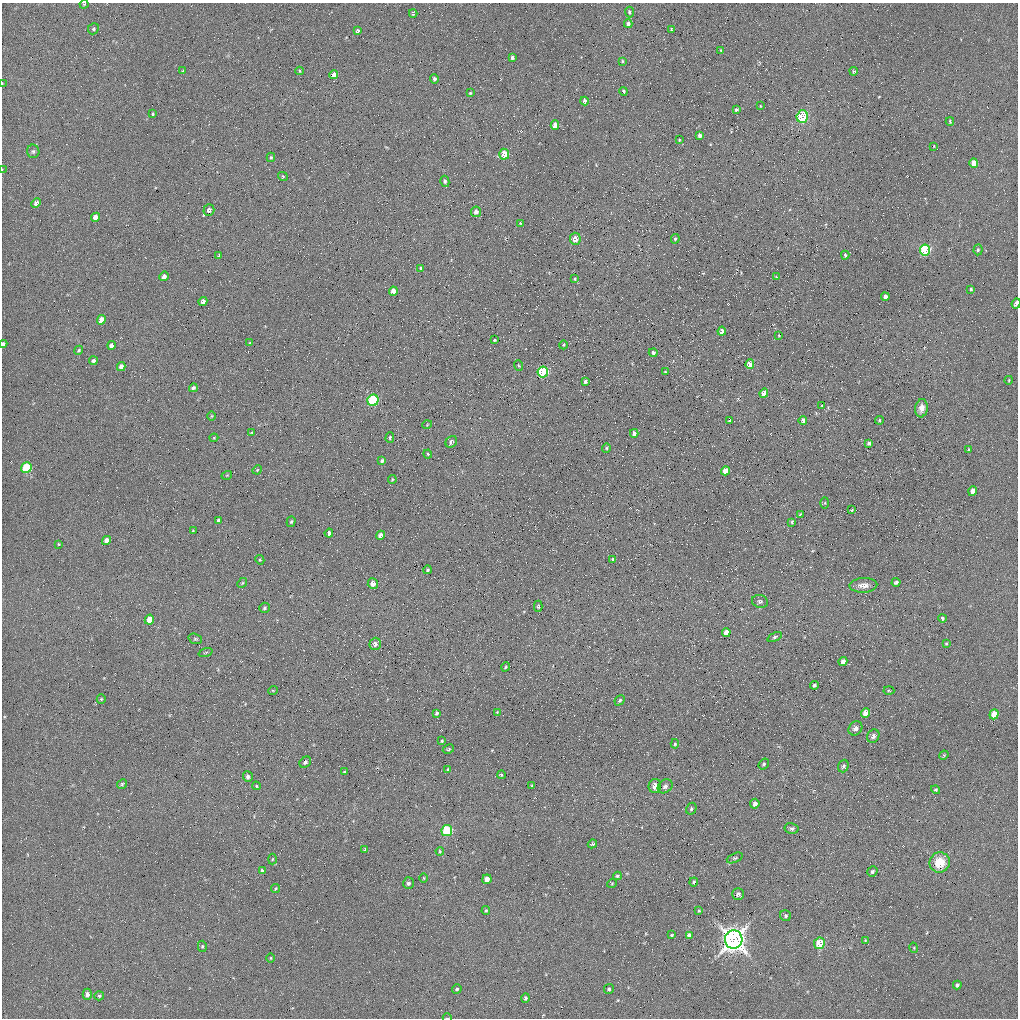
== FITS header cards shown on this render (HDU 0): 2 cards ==
NAXIS1  =                 1016 / length of data axis 1
NAXIS2  =                 1016 / length of data axis 2

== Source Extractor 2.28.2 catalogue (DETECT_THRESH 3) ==
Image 1016 x 1016 px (HDU 0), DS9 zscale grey, 1 PNG px = 1 image px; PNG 1020 x 1020 px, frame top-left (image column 1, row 1016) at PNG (2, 3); each listed source drawn as its Kron ellipse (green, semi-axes under 4 px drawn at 4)
Background 65.8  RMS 4.8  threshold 14.4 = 3 sigma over >= 5 px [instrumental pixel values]
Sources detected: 196; all 196 listed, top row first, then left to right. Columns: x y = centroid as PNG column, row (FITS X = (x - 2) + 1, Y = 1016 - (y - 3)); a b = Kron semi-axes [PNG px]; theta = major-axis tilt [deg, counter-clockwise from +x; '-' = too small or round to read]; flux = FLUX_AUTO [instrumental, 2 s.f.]
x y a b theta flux
84 4 4 4 - 310
629 12 5 4 - 550
413 13 4 3 - 480
628 24 4 4 - 1200
93 29 6 5 - 620
671 29 3 2 - 290
358 31 4 4 - 910
721 51 3 2 - 300
512 57 3 3 - 670
622 61 4 3 - 290
183 71 3 3 - 320
300 71 4 3 - 310
854 71 4 3 - 510
334 75 4 4 - 3100
434 79 4 4 - 770
2 84 4 2 - 250
624 91 4 3 - 560
470 93 3 3 - 300
585 101 4 3 - 1000
760 106 4 3 - 210
736 110 4 3 - 650
153 114 3 2 - 350
802 117 6 5 - 25000
950 121 4 3 - 440
555 125 4 4 - 2700
700 135 4 3 - 1100
679 140 3 3 - 270
934 146 3 2 - 190
33 151 7 6 - 710
504 154 5 5 - 6500
271 157 4 3 - 450
974 163 5 4 - 4000
2 170 3 2 - 190
283 176 5 4 - 330
445 181 5 4 - 600
36 203 5 4 - 1500
209 210 6 5 - 1300
476 212 5 5 - 1300
95 217 5 4 - 1900
521 223 4 3 - 330
575 239 6 5 - 2900
675 239 5 4 - 500
925 250 5 5 - 25000
978 250 5 4 - 560
845 255 4 3 - 450
219 256 4 3 - 390
420 268 3 3 - 340
164 276 5 4 - 1100
776 276 3 2 - 460
575 279 4 3 - 310
971 289 3 3 - 380
393 291 4 4 - 2700
885 297 4 3 - 1800
203 302 5 4 - 1400
1016 303 5 3 - 1200
101 320 5 4 - 3500
722 331 4 4 - 1400
779 336 2 2 - 230
494 340 3 3 - 370
250 343 4 3 - 290
3 344 4 3 - 830
111 345 4 4 - 1000
563 345 4 3 - 280
79 350 5 3 - 440
653 353 4 4 - 970
93 361 4 4 - 710
750 364 5 4 - 6400
518 365 5 2 - 260
121 367 5 4 - 1300
543 372 5 5 - 36000
665 372 4 3 - 480
1009 380 4 3 - 260
585 381 4 3 - 720
193 388 4 4 - 650
764 393 5 4 - 2900
373 400 6 5 - 27000
822 406 3 2 - 250
921 408 9 6 82 2100
212 416 5 3 - 270
803 420 4 4 - 1200
879 420 4 3 - 360
730 421 4 3 - 650
427 425 5 3 - 240
252 433 3 3 - 440
634 433 4 3 - 1200
390 437 5 4 - 510
214 438 4 4 - 310
451 442 6 5 - 900
869 443 4 3 - 630
606 448 5 4 - 380
969 450 4 3 - 490
428 454 4 3 - 470
382 461 4 3 - 690
26 468 5 5 - 13000
257 470 5 4 - 290
725 471 5 4 - 3000
227 475 5 3 - 270
392 480 4 3 - 290
973 491 5 4 - 2900
825 503 5 4 - 330
852 510 4 3 - 370
800 514 3 2 - 340
218 520 4 3 - 510
291 522 5 4 - 430
792 522 3 2 - 420
193 531 3 2 - 330
329 533 4 4 - 950
381 535 5 4 - 1600
106 540 5 4 - 1600
59 544 4 2 - 250
260 560 5 4 - 330
613 560 4 3 - 810
428 570 4 3 - 440
896 582 4 3 - 660
242 583 5 4 - 380
373 584 5 5 - 2200
863 585 14 7 3 2300
760 601 8 6 -13 800
538 606 6 4 -89 460
264 608 5 5 - 560
942 618 4 4 - 690
149 620 5 4 - 3300
726 632 4 4 - 2300
775 637 8 4 25 640
195 639 7 5 -19 510
375 644 6 5 - 1400
946 644 4 3 - 320
206 652 7 3 19 310
843 662 5 4 - 1600
506 667 5 3 - 390
814 685 4 3 - 720
273 690 5 3 - 270
889 691 5 3 - 330
101 699 5 4 - 370
620 700 5 4 - 580
497 712 2 2 - 220
437 713 4 3 - 570
866 713 5 4 - 4300
994 714 5 4 - 5500
855 728 7 6 - 1300
873 736 7 6 - 1000
442 741 3 3 - 310
675 744 4 4 - 390
448 749 6 4 28 410
944 755 5 4 - 360
305 762 6 5 - 630
764 764 6 4 52 530
843 766 6 5 - 710
448 769 4 4 - 330
345 772 3 3 - 410
501 775 4 3 - 420
248 777 5 5 - 940
122 784 5 4 - 470
256 786 4 4 - 380
532 786 3 2 - 330
655 786 7 6 - 2000
665 786 8 6 40 980
936 790 4 4 - 490
755 804 5 4 - 1400
691 809 6 5 - 560
792 828 7 5 -11 700
447 831 5 5 - 21000
592 844 4 3 - 400
365 850 4 3 - 650
440 851 4 3 - 340
735 858 8 4 24 600
272 859 5 3 - 300
940 862 10 10 - 7100
262 871 4 3 - 900
872 872 5 5 - 680
617 876 4 3 - 490
424 878 5 3 - 270
487 879 5 4 - 2600
694 882 4 3 - 450
408 883 6 5 - 840
612 883 5 3 - 280
276 888 5 3 - 350
738 894 6 6 - 1000
486 911 4 3 - 360
699 911 4 3 - 290
786 916 6 5 - 670
672 935 3 3 - 350
689 935 4 4 - 1200
734 940 9 8 - 300000
865 940 4 2 - 210
819 943 6 5 - 9800
202 946 6 4 87 450
914 948 5 3 - 260
271 958 5 3 - 280
957 985 4 3 - 630
457 989 5 4 - 590
609 989 5 5 - 570
87 994 5 4 - 1600
99 996 5 4 - 630
525 998 5 4 - 660
447 1018 4 2 - 260
At the frame edge (FLAGS 8, measured only in part): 6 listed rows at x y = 84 4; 2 84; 2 170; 1016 303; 3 344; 447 1018

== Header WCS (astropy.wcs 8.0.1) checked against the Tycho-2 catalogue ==
Header WCS as astropy/WCSLIB reads it (applying the file's SIP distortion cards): RA---SIN-SIP/DEC--SIN-SIP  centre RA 11:02:16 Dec +12:17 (165.57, +12.28 deg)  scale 2.78 x 2.74 arcsec/px (non-square pixels)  FOV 47.0' x 46.4'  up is +23 deg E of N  parity normal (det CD < 0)
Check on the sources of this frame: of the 60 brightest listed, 10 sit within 3.9 arcsec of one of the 20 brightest Tycho-2 stars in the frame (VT <= 13.23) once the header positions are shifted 0.72 arcsec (0.39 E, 0.61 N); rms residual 1.31 arcsec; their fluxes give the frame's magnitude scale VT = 21.24 - 2.5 log10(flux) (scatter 0.41 mag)
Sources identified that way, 10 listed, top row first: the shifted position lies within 3.9 arcsec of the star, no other Tycho-2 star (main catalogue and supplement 1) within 7.8 arcsec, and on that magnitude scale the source's flux lands within +1.5 / -3 mag of the star's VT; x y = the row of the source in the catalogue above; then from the Tycho-2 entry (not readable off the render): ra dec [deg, ICRS J2000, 3 dp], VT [Tycho-2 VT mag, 2 dp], TYC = Tycho-2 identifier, HIP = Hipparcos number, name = IAU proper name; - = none
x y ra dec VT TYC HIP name
802 117 165.473 +12.643 9.45 853-1005-1 - -
925 250 165.343 +12.587 11.15 853-930-1 - -
543 372 165.584 +12.387 9.50 850-385-1 - -
764 393 165.417 +12.438 12.62 850-756-1 - -
373 400 165.698 +12.316 10.64 850-126-1 - -
26 468 165.930 +12.165 10.92 850-395-1 - -
866 713 165.246 +12.245 11.91 850-776-1 - -
994 714 165.152 +12.282 11.69 850-136-1 - -
447 831 165.515 +12.036 11.40 850-991-1 - -
734 940 165.274 +12.046 8.04 850-415-1 53859 -